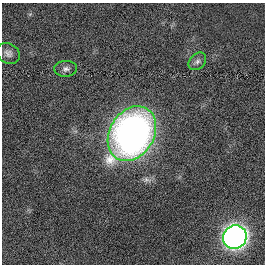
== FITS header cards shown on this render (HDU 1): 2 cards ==
NAXIS1  =                  263
NAXIS2  =                  262

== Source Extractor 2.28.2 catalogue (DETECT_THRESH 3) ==
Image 263 x 262 px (HDU 1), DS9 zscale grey, 1 PNG px = 1 image px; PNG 267 x 266 px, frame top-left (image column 1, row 262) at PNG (2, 3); each listed source drawn as its Kron ellipse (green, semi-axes under 4 px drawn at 4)
Background 0.00265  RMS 0.06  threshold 0.181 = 3 sigma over >= 5 px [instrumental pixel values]
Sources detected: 5; all 5 listed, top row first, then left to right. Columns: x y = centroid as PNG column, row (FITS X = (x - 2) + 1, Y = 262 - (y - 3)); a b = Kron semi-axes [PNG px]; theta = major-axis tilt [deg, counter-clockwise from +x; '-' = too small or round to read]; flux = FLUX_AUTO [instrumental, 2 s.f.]
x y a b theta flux
8 53 12 10 -30 21
197 61 10 7 45 16
66 69 11 8 3 17
132 134 29 22 59 2100
235 237 12 11 - 3600